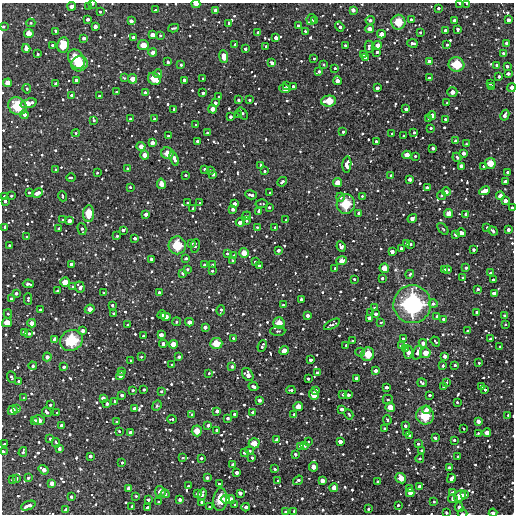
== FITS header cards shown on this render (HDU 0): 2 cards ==
NAXIS1  =                  512
NAXIS2  =                  512

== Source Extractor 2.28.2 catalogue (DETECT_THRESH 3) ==
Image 512 x 512 px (HDU 0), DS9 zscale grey, 1 PNG px = 1 image px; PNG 516 x 516 px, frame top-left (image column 1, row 512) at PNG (2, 3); each listed source drawn as its Kron ellipse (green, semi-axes under 4 px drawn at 4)
Background 3940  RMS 220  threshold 659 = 3 sigma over >= 5 px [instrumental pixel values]
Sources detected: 781; of the 781, the 500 brightest by FLUX_AUTO listed and drawn (281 fainter detections omitted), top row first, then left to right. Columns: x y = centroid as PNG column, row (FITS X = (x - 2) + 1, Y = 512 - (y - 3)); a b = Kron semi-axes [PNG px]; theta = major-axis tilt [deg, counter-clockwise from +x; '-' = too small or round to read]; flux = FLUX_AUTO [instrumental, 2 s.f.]
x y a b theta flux
460 3 3 2 - 2.1e+04
467 3 3 2 - 2.6e+04
92 4 3 2 - 3.9e+04
196 4 4 3 - 9.2e+04
72 6 4 4 - 8.3e+04
89 7 3 3 - 2.7e+04
438 8 3 3 - 3.3e+04
155 10 3 3 - 3.3e+04
215 10 4 3 - 6.4e+04
353 10 4 4 - 6.4e+04
100 12 3 3 - 2.1e+04
88 19 3 3 - 5.1e+04
311 19 5 5 - 3.7e+04
370 20 4 4 - 4.0e+04
411 20 3 3 - 3.3e+04
455 20 4 3 - 6.8e+04
508 20 4 4 - 6.5e+04
131 21 4 3 - 6.2e+04
314 21 3 3 - 2.6e+04
398 22 7 7 - 3.1e+05
31 23 4 4 - 2.0e+04
229 23 4 3 - 5.6e+04
95 26 4 3 - 6.9e+04
298 26 3 3 - 3.2e+04
3 27 4 3 - 2.8e+04
340 27 5 3 - 4.5e+04
174 28 5 2 - 2.7e+04
370 29 4 4 - 8.1e+04
458 29 4 3 - 4.2e+04
445 30 3 3 - 4.1e+04
55 31 3 3 - 4.3e+04
258 32 3 3 - 3.5e+04
306 32 4 3 - 3.2e+04
420 32 3 3 - 2.5e+04
29 34 5 4 - 1.5e+05
381 34 4 4 - 9.6e+04
152 35 4 4 - 8.2e+04
160 35 3 3 - 2.1e+04
84 38 3 3 - 5.0e+04
133 38 4 3 - 6.3e+04
276 38 4 3 - 5.7e+04
412 43 5 3 - 4.3e+04
507 43 3 3 - 5.3e+04
52 45 3 3 - 2.5e+04
63 45 7 6 - 3.1e+05
143 45 5 5 - 1.5e+05
235 45 3 3 - 4.0e+04
345 45 3 3 - 2.2e+04
378 45 4 4 - 1.1e+05
447 45 3 3 - 2.8e+04
266 46 3 3 - 2.1e+04
369 47 6 3 90 3.9e+04
26 48 4 4 - 7.7e+04
245 49 3 3 - 3.8e+04
153 52 4 4 - 8.2e+04
377 52 3 3 - 3.0e+04
503 53 4 3 - 4.2e+04
38 54 3 3 - 2.3e+04
364 54 3 3 - 3.9e+04
224 57 6 4 -82 1.6e+05
365 58 3 3 - 4.2e+04
76 59 10 7 -59 4.5e+05
314 59 3 2 - 2.0e+04
168 62 3 3 - 3.3e+04
429 62 4 4 - 8.5e+04
272 63 4 3 - 6.7e+04
80 64 8 7 - 3.3e+05
324 64 3 3 - 2.2e+04
456 64 8 7 - 3.6e+05
181 65 3 3 - 2.3e+04
497 65 3 3 - 4.1e+04
507 66 3 3 - 4.0e+04
335 68 3 3 - 2.2e+04
319 72 4 3 - 3.9e+04
158 74 4 3 - 3.6e+04
508 74 3 3 - 4.9e+04
499 76 3 3 - 4.0e+04
124 78 3 3 - 2.1e+04
202 78 3 3 - 2.1e+04
429 78 3 3 - 3.3e+04
133 79 4 4 - 1.3e+05
154 79 7 5 -42 2.6e+05
76 80 3 3 - 3.6e+04
184 80 4 3 - 6.6e+04
337 81 4 4 - 7.9e+04
8 83 4 4 - 1.2e+05
56 84 3 3 - 3.8e+04
490 84 3 3 - 2.5e+04
287 86 3 2 - 2.8e+04
293 86 3 3 - 3.6e+04
492 86 3 3 - 2.9e+04
512 87 5 3 - 7.6e+04
377 88 4 3 - 5.8e+04
27 89 4 4 - 2.8e+04
285 89 5 4 - 9.9e+04
116 92 3 3 - 2.1e+04
452 92 5 4 - 8.4e+04
145 93 4 4 - 6.2e+04
203 93 3 3 - 3.2e+04
71 95 3 3 - 3.8e+04
99 96 3 3 - 2.9e+04
219 97 3 3 - 2.8e+04
238 100 3 3 - 2.9e+04
249 100 3 3 - 2.3e+04
329 101 7 5 4 2.5e+05
29 103 8 4 17 1.6e+05
215 103 3 3 - 4.5e+04
447 103 3 3 - 2.4e+04
17 106 10 8 -41 4.8e+05
174 109 3 3 - 3.3e+04
212 109 4 4 - 8.8e+04
406 109 3 3 - 4.3e+04
242 113 6 3 -53 3.5e+04
24 115 4 4 - 5.7e+04
239 115 3 2 - 2.4e+04
432 115 4 4 - 8.7e+04
505 115 5 3 - 6.1e+04
230 117 3 3 - 4.2e+04
130 119 3 3 - 2.5e+04
154 119 3 3 - 3.0e+04
429 119 3 3 - 3.6e+04
445 119 3 3 - 2.2e+04
94 120 3 3 - 2.4e+04
196 125 3 2 - 1.9e+04
431 128 3 3 - 2.3e+04
343 132 3 3 - 3.0e+04
76 133 4 4 - 2.0e+04
207 133 4 3 - 2.2e+04
414 133 4 3 - 3.3e+04
392 134 4 3 - 3.0e+04
168 136 3 3 - 2.1e+04
404 136 3 3 - 2.4e+04
197 141 3 3 - 2.7e+04
376 141 3 3 - 2.5e+04
455 141 3 3 - 3.0e+04
152 143 4 4 - 7.9e+04
466 144 3 3 - 2.0e+04
141 146 4 4 - 9.0e+04
433 148 3 3 - 4.5e+04
167 153 6 6 - 1.6e+05
464 153 4 3 - 6.4e+04
145 155 4 4 - 1.1e+05
407 155 4 4 - 1.1e+05
415 156 3 3 - 2.1e+04
457 157 4 3 - 2.5e+04
174 159 7 4 -71 8.2e+04
490 163 5 5 - 2.0e+05
347 164 8 4 85 1.1e+05
261 165 3 3 - 3.5e+04
461 166 4 4 - 7.5e+04
484 166 3 3 - 3.7e+04
128 169 3 3 - 3.5e+04
205 169 3 3 - 3.8e+04
55 170 3 2 - 2.1e+04
210 170 3 3 - 2.3e+04
265 171 3 3 - 2.4e+04
508 172 3 3 - 3.8e+04
97 173 3 3 - 2.0e+04
213 174 4 4 - 5.8e+04
185 175 3 2 - 2.2e+04
391 175 3 3 - 3.1e+04
71 178 4 3 - 2.5e+04
410 179 4 3 - 6.1e+04
282 182 5 3 - 3.5e+04
505 182 4 3 - 6.8e+04
338 183 4 4 - 1.2e+05
161 184 5 4 - 1.1e+05
130 187 3 3 - 2.4e+04
427 188 4 3 - 5.3e+04
485 191 6 4 25 1.2e+05
29 192 3 3 - 1.9e+04
446 192 4 4 - 5.3e+04
37 193 6 3 25 9.5e+04
270 193 3 3 - 2.7e+04
251 195 6 3 -16 5.1e+04
441 195 4 4 - 2.4e+04
4 196 3 3 - 2.1e+04
11 196 3 3 - 2.6e+04
63 196 5 3 - 2.0e+04
362 196 3 3 - 2.3e+04
500 196 4 4 - 1.1e+05
340 197 4 4 - 4.3e+04
5 201 4 3 - 4.2e+04
505 201 4 4 - 8.1e+04
188 203 3 3 - 2.8e+04
200 203 3 3 - 2.3e+04
234 204 4 3 - 6.9e+04
262 204 6 2 -3 1.9e+04
346 204 10 9 - 4.1e+05
269 207 3 3 - 2.4e+04
512 208 4 3 - 5.1e+04
193 209 3 3 - 4.3e+04
233 209 3 3 - 4.5e+04
259 211 4 3 - 6.5e+04
89 213 8 5 84 3.0e+05
359 213 4 3 - 5.7e+04
146 214 3 3 - 5.8e+04
449 214 4 4 - 1.3e+05
466 214 4 3 - 5.1e+04
246 216 4 3 - 3.6e+04
412 218 5 3 - 7.6e+04
63 220 3 3 - 2.1e+04
286 220 3 3 - 2.0e+04
69 221 4 4 - 7.2e+04
247 221 3 3 - 2.2e+04
240 222 4 3 - 8.7e+04
5 227 4 3 - 4.6e+04
257 227 3 3 - 2.2e+04
275 227 3 3 - 2.7e+04
487 227 3 3 - 2.3e+04
59 229 3 3 - 3.6e+04
82 229 6 3 -74 3.6e+04
443 229 7 3 -49 2.1e+04
123 230 3 3 - 3.6e+04
508 230 3 3 - 4.8e+04
493 231 5 3 - 4.4e+04
461 233 5 4 - 9.6e+04
456 234 4 4 - 7.1e+04
117 236 3 3 - 2.1e+04
27 237 3 3 - 2.1e+04
135 238 3 3 - 4.3e+04
192 243 3 3 - 3.3e+04
406 243 3 3 - 2.0e+04
411 244 3 3 - 2.2e+04
9 245 3 3 - 2.7e+04
177 245 9 8 - 4.1e+05
195 246 7 3 78 2.0e+04
341 247 5 4 - 7.2e+04
401 248 3 3 - 3.1e+04
278 250 4 3 - 4.5e+04
473 250 3 3 - 3.5e+04
392 252 4 4 - 7.1e+04
244 253 5 5 - 1.5e+05
227 254 3 3 - 2.4e+04
234 256 3 3 - 3.4e+04
186 258 4 3 - 3.0e+04
151 259 3 3 - 3.9e+04
232 261 3 3 - 3.0e+04
342 261 5 4 - 1.1e+05
255 262 3 3 - 2.5e+04
71 264 4 3 - 7.0e+04
204 265 4 3 - 4.0e+04
213 265 3 3 - 4.6e+04
259 266 3 3 - 3.1e+04
335 268 3 3 - 2.9e+04
384 268 5 4 - 1.4e+05
466 268 3 3 - 3.3e+04
187 269 3 3 - 2.6e+04
444 270 4 3 - 6.2e+04
448 270 4 3 - 3.7e+04
212 271 3 3 - 2.6e+04
182 273 4 3 - 3.1e+04
490 273 3 3 - 4.3e+04
410 274 5 4 - 2.8e+04
382 278 3 3 - 3.6e+04
463 278 4 3 - 3.1e+04
354 279 3 3 - 2.3e+04
493 280 3 3 - 4.5e+04
65 282 5 4 - 1.5e+05
28 284 5 3 - 5.9e+04
73 287 4 3 - 3.0e+04
80 287 6 4 -72 7.8e+04
478 289 3 3 - 3.6e+04
58 291 4 3 - 4.6e+04
16 293 3 3 - 4.4e+04
104 293 4 3 - 2.4e+04
159 293 3 3 - 4.1e+04
494 294 4 4 - 8.7e+04
11 298 3 3 - 2.1e+04
28 299 6 3 89 3.0e+04
301 299 3 3 - 3.9e+04
412 304 19 19 - 1.7e+06
433 304 4 4 - 4.2e+04
112 305 3 3 - 3.4e+04
283 305 3 3 - 2.5e+04
374 308 4 4 - 2.4e+04
90 309 5 4 - 9.9e+04
40 310 3 3 - 2.1e+04
221 310 5 2 - 2.9e+04
476 312 3 3 - 2.5e+04
114 313 3 3 - 2.9e+04
371 313 3 3 - 2.1e+04
8 314 4 4 - 2.3e+04
376 314 3 3 - 4.5e+04
162 315 4 3 - 7.3e+04
504 315 3 3 - 2.6e+04
308 316 4 3 - 6.0e+04
165 317 5 4 - 1.1e+05
437 317 3 3 - 5.2e+04
370 318 4 4 - 8.6e+04
443 319 3 3 - 3.7e+04
7 322 5 4 - 1.5e+05
176 322 4 4 - 2.7e+04
189 322 4 4 - 8.4e+04
381 322 3 3 - 2.4e+04
32 323 4 4 - 9.0e+04
279 323 6 5 - 1.7e+05
332 324 9 4 30 5.2e+04
505 324 3 2 - 2.0e+04
128 325 3 3 - 3.7e+04
205 327 4 3 - 5.6e+04
83 331 4 3 - 5.5e+04
278 331 7 5 2 3.4e+04
468 331 3 3 - 3.4e+04
24 332 4 3 - 5.6e+04
29 334 3 3 - 2.8e+04
161 335 4 4 - 7.3e+04
143 336 3 3 - 2.4e+04
233 338 3 3 - 2.0e+04
54 339 4 3 - 4.9e+04
403 339 4 3 - 3.2e+04
491 339 3 3 - 4.3e+04
71 340 12 10 30 6.0e+05
353 341 3 3 - 2.4e+04
435 341 5 2 - 2.2e+04
216 343 6 5 - 2.4e+05
423 343 4 4 - 7.6e+04
163 344 4 3 - 4.5e+04
173 344 4 4 - 1.2e+05
346 345 3 3 - 1.9e+04
262 346 6 3 67 3.8e+04
401 346 4 3 - 4.9e+04
500 347 3 3 - 2.6e+04
405 349 3 3 - 1.9e+04
284 351 5 4 - 1.2e+05
360 352 5 4 - 2.8e+04
408 352 6 4 86 1.0e+05
417 353 7 4 73 8.1e+04
425 353 5 5 - 1.5e+05
368 354 7 6 - 2.5e+05
445 356 4 3 - 6.0e+04
47 357 4 4 - 6.6e+04
141 357 3 3 - 1.9e+04
179 357 3 3 - 4.6e+04
131 360 3 3 - 2.2e+04
310 360 3 3 - 4.5e+04
479 363 3 3 - 2.1e+04
172 365 3 3 - 2.0e+04
455 365 3 3 - 3.0e+04
33 366 4 3 - 3.8e+04
232 366 3 3 - 4.0e+04
443 366 3 3 - 2.9e+04
64 367 3 3 - 3.8e+04
122 371 3 3 - 3.1e+04
376 371 3 3 - 5.0e+04
317 372 4 4 - 3.3e+04
209 373 4 4 - 2.4e+04
120 375 4 4 - 1.0e+05
248 375 7 5 -54 1.0e+05
11 377 6 3 -68 3.2e+04
356 378 4 3 - 4.9e+04
308 379 3 3 - 2.9e+04
18 381 3 3 - 2.9e+04
446 382 3 3 - 2.3e+04
422 383 5 3 - 3.7e+04
253 386 5 3 - 5.8e+04
481 386 4 3 - 5.6e+04
386 387 3 3 - 4.9e+04
443 387 3 3 - 2.0e+04
133 390 3 3 - 2.1e+04
144 390 3 3 - 2.8e+04
291 390 4 3 - 3.0e+04
485 390 3 3 - 2.9e+04
161 391 3 3 - 2.0e+04
316 391 3 3 - 5.0e+04
343 394 3 3 - 2.8e+04
122 395 3 3 - 4.8e+04
314 395 5 4 - 1.6e+05
348 395 3 3 - 3.4e+04
430 395 3 3 - 3.1e+04
24 398 3 3 - 2.8e+04
103 398 4 4 - 6.8e+04
259 400 3 3 - 5.2e+04
388 400 5 4 - 2.4e+04
114 401 3 3 - 2.5e+04
457 402 3 3 - 2.1e+04
107 404 3 3 - 4.1e+04
50 405 3 3 - 2.7e+04
157 406 5 4 - 2.5e+04
298 406 5 4 - 1.3e+05
390 407 5 4 - 1.4e+05
134 408 3 3 - 3.8e+04
17 409 4 3 - 3.3e+04
342 409 3 3 - 5.9e+04
13 410 5 4 - 1.3e+05
426 410 4 3 - 7.2e+04
217 411 4 3 - 5.4e+04
47 412 5 3 - 4.7e+04
57 413 3 3 - 2.6e+04
253 413 4 4 - 7.4e+04
234 414 3 3 - 4.5e+04
294 414 4 3 - 4.2e+04
349 414 5 3 - 2.4e+04
192 415 3 3 - 2.9e+04
425 415 9 9 - 4.5e+05
508 415 3 3 - 2.4e+04
228 418 3 3 - 3.8e+04
172 419 5 2 - 2.6e+04
35 420 4 3 - 2.6e+04
39 420 6 5 - 9.3e+04
387 420 5 2 - 2.1e+04
478 421 4 4 - 7.4e+04
116 422 3 3 - 1.9e+04
208 425 4 3 - 4.7e+04
62 426 4 4 - 7.9e+04
405 426 3 3 - 4.0e+04
384 429 3 3 - 2.7e+04
464 429 3 3 - 2.1e+04
216 430 4 4 - 2.5e+04
119 431 3 3 - 1.9e+04
197 431 5 5 - 1.7e+05
130 432 4 3 - 6.5e+04
406 433 4 3 - 5.2e+04
478 433 3 3 - 2.0e+04
487 433 4 4 - 1.1e+05
410 435 3 3 - 3.4e+04
435 438 4 3 - 4.0e+04
50 439 3 3 - 2.9e+04
277 440 4 3 - 6.3e+04
454 440 3 3 - 2.8e+04
308 442 3 3 - 2.1e+04
340 442 4 3 - 8.6e+04
56 443 5 2 - 3.1e+04
254 443 5 5 - 1.5e+05
4 444 3 3 - 2.8e+04
418 444 3 3 - 2.7e+04
305 445 4 3 - 4.4e+04
301 446 4 4 - 6.8e+04
59 449 3 3 - 4.9e+04
421 450 3 3 - 2.2e+04
250 451 4 4 - 3.3e+04
3 452 4 3 - 5.0e+04
23 452 5 3 - 3.4e+04
245 452 4 3 - 5.4e+04
295 454 3 3 - 4.0e+04
90 456 3 3 - 5.1e+04
458 457 3 3 - 4.6e+04
183 458 4 3 - 2.5e+04
201 458 3 3 - 3.3e+04
252 458 3 3 - 3.0e+04
420 458 4 4 - 2.8e+04
122 462 3 3 - 2.2e+04
233 465 4 3 - 6.2e+04
313 467 5 4 - 1.0e+05
449 468 4 4 - 6.9e+04
275 469 3 3 - 2.7e+04
44 470 5 4 - 8.9e+04
237 472 4 3 - 5.9e+04
16 478 3 3 - 4.3e+04
28 478 3 3 - 3.4e+04
207 478 3 3 - 4.6e+04
401 478 6 5 - 1.6e+05
451 478 4 3 - 7.3e+04
12 480 3 3 - 2.6e+04
298 480 5 3 - 4.0e+04
278 481 3 3 - 2.0e+04
322 481 4 4 - 9.1e+04
378 482 3 3 - 4.9e+04
52 483 4 4 - 8.8e+04
219 484 3 3 - 3.0e+04
188 486 3 3 - 2.0e+04
420 486 4 3 - 5.3e+04
129 488 4 4 - 7.8e+04
334 488 4 4 - 9.9e+04
409 488 3 3 - 3.4e+04
160 492 5 5 - 1.3e+05
240 493 4 3 - 5.5e+04
410 493 4 4 - 1.0e+05
452 493 4 4 - 7.8e+04
165 494 4 4 - 3.2e+04
197 494 4 3 - 5.5e+04
202 494 6 3 75 5.9e+04
464 495 3 3 - 5.3e+04
136 496 4 3 - 2.4e+04
460 496 6 5 - 2.0e+05
71 497 3 3 - 3.4e+04
225 499 4 4 - 8.1e+04
453 499 5 4 - 5.5e+04
148 500 3 3 - 4.2e+04
180 500 4 3 - 5.4e+04
220 500 11 7 86 2.2e+05
231 500 4 4 - 1.2e+05
159 502 3 3 - 3.4e+04
202 502 4 3 - 4.1e+04
434 502 4 3 - 2.1e+04
235 505 3 3 - 1.9e+04
398 505 3 3 - 2.6e+04
28 506 7 3 22 8.3e+04
132 506 3 3 - 2.7e+04
209 507 3 2 - 1.9e+04
246 507 4 3 - 5.5e+04
459 507 5 4 - 6.3e+04
148 508 4 4 - 6.9e+04
368 509 3 3 - 2.8e+04
66 510 4 3 - 5.7e+04
294 511 3 3 - 2.4e+04
285 512 3 3 - 2.7e+04
446 513 3 3 - 3.7e+04
493 513 4 3 - 3.8e+04
462 514 5 2 - 2.4e+04
At the frame edge (FLAGS 8, measured only in part): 12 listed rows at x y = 460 3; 467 3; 92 4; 196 4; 3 27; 512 87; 512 208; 3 452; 66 510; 446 513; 493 513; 462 514
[281 fainter detections neither listed nor drawn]

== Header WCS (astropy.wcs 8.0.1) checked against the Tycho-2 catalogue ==
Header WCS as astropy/WCSLIB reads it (CRVAL/CRPIX/CD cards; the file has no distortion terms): RA---TAN/DEC--TAN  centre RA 07:49:52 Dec +19:49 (117.47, +19.81 deg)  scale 3.52 arcsec/px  FOV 30.0' x 30.0'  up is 0 deg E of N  parity normal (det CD < 0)
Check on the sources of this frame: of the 60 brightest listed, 25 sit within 4.8 arcsec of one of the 31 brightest Tycho-2 stars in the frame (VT <= 12.36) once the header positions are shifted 2.05 arcsec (0.82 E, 1.88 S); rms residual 1.61 arcsec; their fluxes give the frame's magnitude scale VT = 24.54 - 2.5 log10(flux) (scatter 0.29 mag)
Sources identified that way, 25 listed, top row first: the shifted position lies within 4.8 arcsec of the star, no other Tycho-2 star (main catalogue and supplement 1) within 9.6 arcsec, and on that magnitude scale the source's flux lands within +1.5 / -3 mag of the star's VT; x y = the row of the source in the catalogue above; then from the Tycho-2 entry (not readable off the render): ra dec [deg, ICRS J2000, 3 dp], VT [Tycho-2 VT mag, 2 dp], TYC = Tycho-2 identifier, HIP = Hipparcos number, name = IAU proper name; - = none
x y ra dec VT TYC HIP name
398 22 117.320 +20.045 10.52 1370-1144-1 - -
76 59 117.655 +20.009 10.17 1370-1048-1 - -
80 64 117.651 +20.004 10.16 1370-869-1 - -
456 64 117.259 +20.004 10.44 1370-970-1 - -
329 101 117.392 +19.968 10.93 1370-1683-1 - -
17 106 117.715 +19.963 10.34 1370-778-1 - -
167 153 117.560 +19.917 11.89 1370-1713-1 - -
490 163 117.225 +19.907 11.56 1370-1746-1 - -
346 204 117.375 +19.868 10.28 1370-2155-1 - -
89 213 117.641 +19.859 11.14 1370-2173-1 - -
449 214 117.268 +19.858 12.36 1370-2042-1 - -
177 245 117.550 +19.827 10.22 1370-861-1 - -
412 304 117.306 +19.769 7.78 1370-1689-1 38163 -
7 322 117.726 +19.752 12.09 1370-1347-1 - -
279 323 117.444 +19.751 11.50 1370-1046-1 - -
71 340 117.659 +19.735 9.18 1370-2016-1 - -
216 343 117.510 +19.731 10.75 1370-142-1 - -
425 353 117.292 +19.722 11.86 1370-1385-1 - -
368 354 117.352 +19.721 10.85 1370-624-1 - -
314 395 117.408 +19.681 12.31 1370-1561-1 - -
390 407 117.329 +19.669 12.02 1370-1291-1 - -
425 415 117.292 +19.661 10.08 1370-1588-1 - -
197 431 117.529 +19.646 11.73 1370-868-1 - -
254 443 117.470 +19.634 11.76 1370-1336-1 - -
460 496 117.256 +19.582 11.55 1370-1295-1 - -